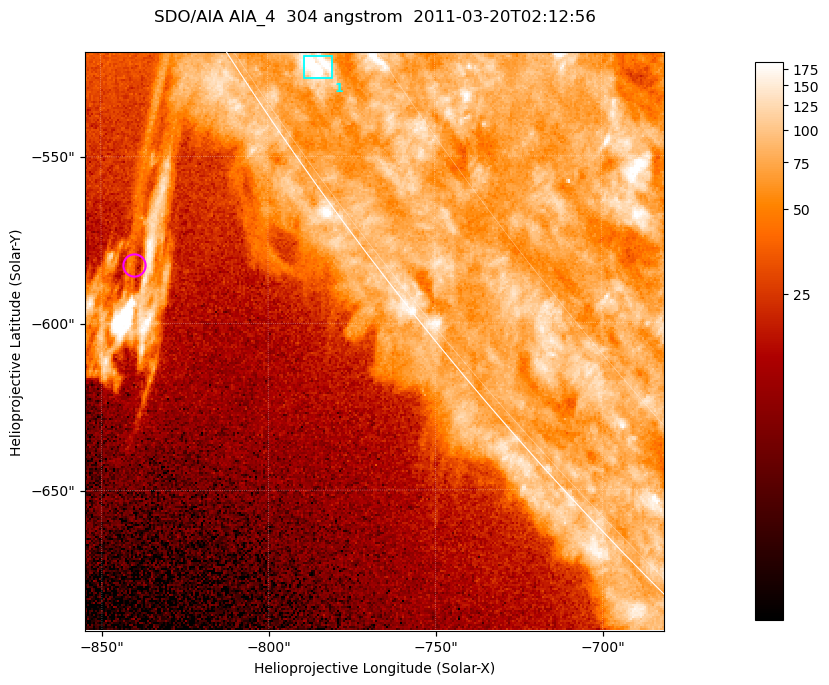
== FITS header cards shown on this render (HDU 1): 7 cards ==
TELESCOP= 'SDO/AIA '           / For AIA: SDO/AIA
INSTRUME= 'AIA_4   '           / For AIA: AIA_ATA1, AIA_ATA2, AIA_ATA3 or AIA_AT
WAVELNTH=                  304 / [angstrom] Wavelength
WAVEUNIT= 'angstrom'           / Wavelength unit: angstrom
DATE-OBS= '2011-03-20T02:12:56.127' / [ISO] Date when observation started; ISO 8
CTYPE1  = 'HPLN-TAN'           / CTYPE1; Typically HPLN
CTYPE2  = 'HPLT-TAN'           / CTYPE2; Typically HPLT

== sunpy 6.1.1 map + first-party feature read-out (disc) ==
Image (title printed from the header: SDO/AIA AIA_4  304 angstrom  2011-03-20T02:12:56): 289 x 289 px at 0.6 arcsec/px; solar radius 964 arcsec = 1606 px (partial field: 0.4% of the solar disc is inside the frame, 38% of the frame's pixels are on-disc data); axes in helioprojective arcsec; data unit not stated in the header (colour bar unlabelled)
Orientation: roll -0.132 deg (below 1 deg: not rotated)
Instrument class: DISC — disc imager (sunpy class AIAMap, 304 A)
Bright regions (active regions / flare kernels): reference = the on-disc median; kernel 3 px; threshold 5 sigma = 95.5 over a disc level ~77.8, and >= 1.15x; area >= 83 px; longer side >= 3 px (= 1.8 arcsec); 1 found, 1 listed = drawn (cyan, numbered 1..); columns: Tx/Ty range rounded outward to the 2 arcsec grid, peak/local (2 s.f.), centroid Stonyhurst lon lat
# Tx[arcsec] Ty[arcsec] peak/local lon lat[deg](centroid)
1 -790..-780 -528..-520 3.3 -80 -34
Off-limb structures (1.02-1.3 R_sun): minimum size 41 px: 2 found; the strongest spans PA ~120..125 deg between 1.02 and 1.1 R_sun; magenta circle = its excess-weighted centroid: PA ~125 deg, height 1.06 R_sun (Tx ~-840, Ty ~-582 arcsec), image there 2.8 x the reference